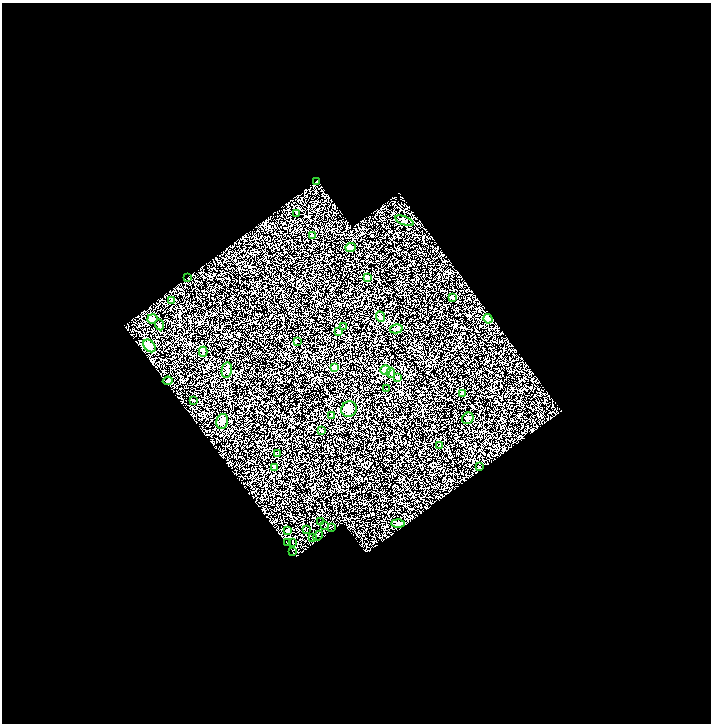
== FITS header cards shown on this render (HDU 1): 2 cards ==
NAXIS1  =                 1418
NAXIS2  =                 1443

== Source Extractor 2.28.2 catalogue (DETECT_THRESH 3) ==
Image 1418 x 1443 px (HDU 1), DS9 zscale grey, zoomed out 1/2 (1 PNG px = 2 x 2 image px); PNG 713 x 726 px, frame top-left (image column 2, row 1442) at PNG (2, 3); each listed source drawn as its Kron ellipse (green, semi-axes under 4 px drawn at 4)
Background 0.352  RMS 0.19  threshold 0.562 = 3 sigma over >= 5 px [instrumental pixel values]
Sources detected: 55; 7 cannot appear on this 1/2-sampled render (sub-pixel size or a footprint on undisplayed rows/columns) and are neither listed nor drawn; the other 48 listed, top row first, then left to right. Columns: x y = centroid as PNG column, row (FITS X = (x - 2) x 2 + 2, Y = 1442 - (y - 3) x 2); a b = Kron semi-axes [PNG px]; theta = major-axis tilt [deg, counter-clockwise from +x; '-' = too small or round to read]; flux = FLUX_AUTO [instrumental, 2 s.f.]
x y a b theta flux
317 181 3 2 - 21
297 214 3 3 - 33
404 221 9 2 -21 51
312 235 2 2 - 150
351 248 5 4 - 79
367 277 2 2 - 290
188 278 2 1 - 20
452 298 2 2 - 270
172 301 4 2 - 18
381 317 5 4 - 89
152 319 5 4 - 64
488 319 5 3 - 230
160 325 5 3 - 47
344 326 3 2 - 19
396 329 6 4 15 62
338 332 2 2 - 130
297 342 4 2 - 22
149 346 7 5 -48 400
203 352 5 3 - 86
335 368 2 2 - 510
227 370 7 5 78 160
385 370 5 5 - 470
391 373 5 4 - 64
397 377 3 3 - 42
168 381 5 3 - 54
387 389 2 2 - 11
462 393 4 3 - 91
193 401 3 2 - 11
349 409 8 7 - 190
332 416 4 3 - 57
468 418 6 5 - 92
222 421 7 6 - 240
322 430 4 3 - 45
439 446 2 1 - 16
278 454 2 2 - 28
274 467 4 3 - 29
480 467 3 2 - 23
321 521 4 1 - 16
398 523 6 4 -1 120
325 525 2 1 - 9.9
331 527 2 1 - 7.3
307 529 2 1 - 16
288 530 3 3 - 22
318 536 6 3 46 18
312 538 2 1 - 8.9
293 542 2 1 - 12
288 543 3 1 - 6.2
292 551 2 1 - 14
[7 sub-pixel or undisplayed-footprint detections neither listed nor drawn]